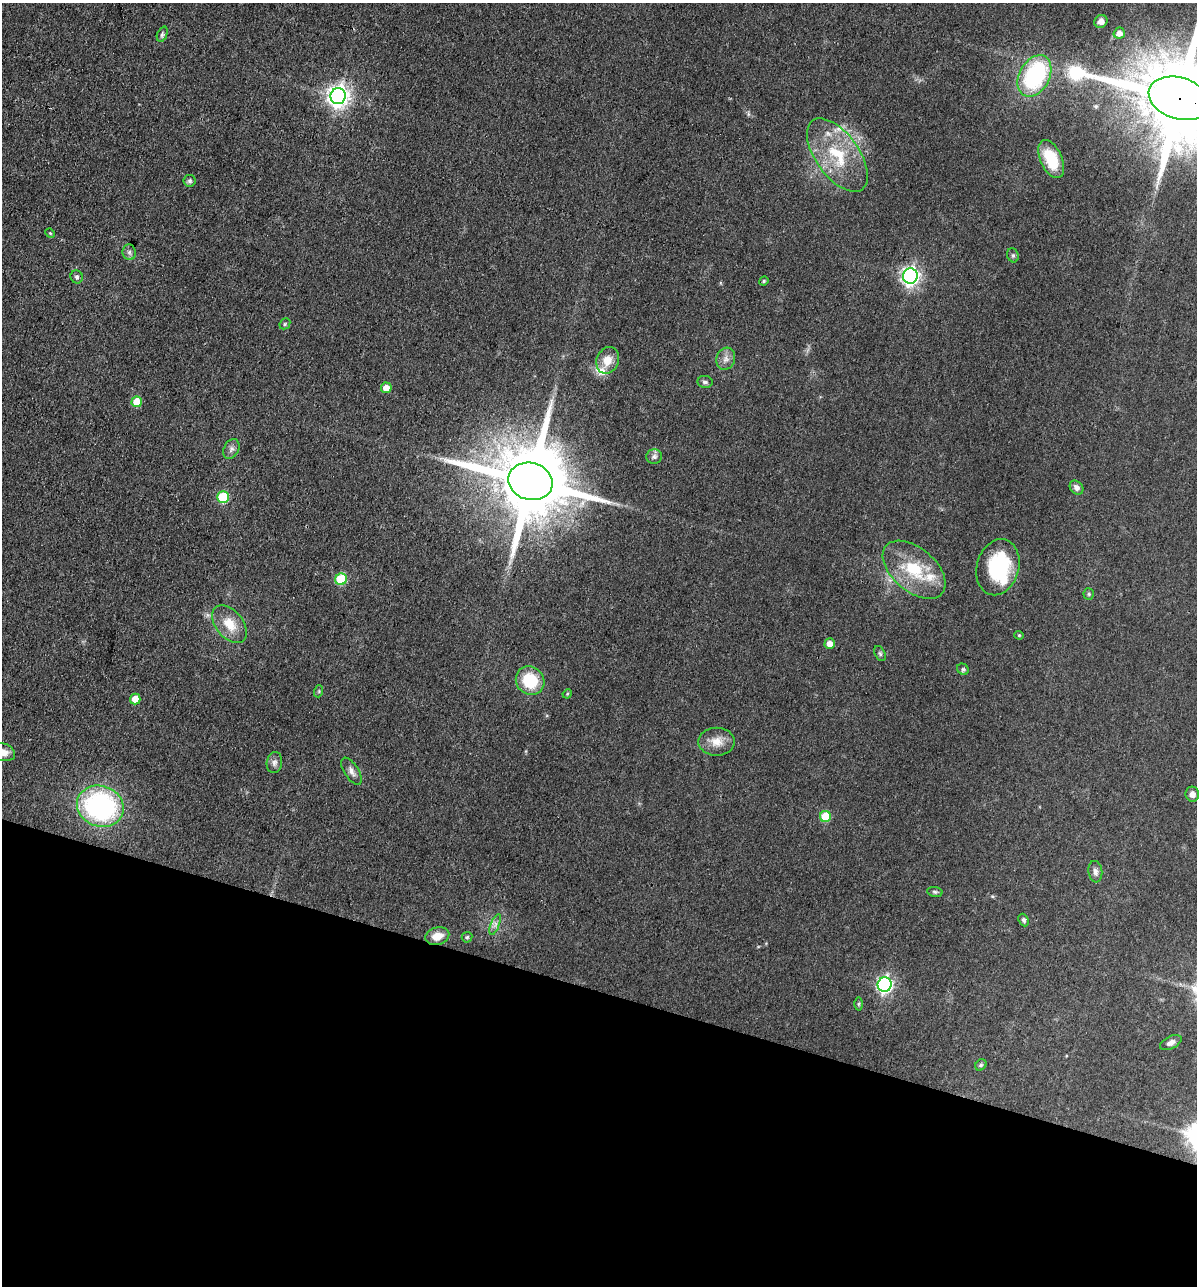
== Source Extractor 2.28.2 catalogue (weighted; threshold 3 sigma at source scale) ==
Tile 15 of 4 x 4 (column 3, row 4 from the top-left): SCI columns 2519-3713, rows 1-1284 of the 5159 x 5138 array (HDU 1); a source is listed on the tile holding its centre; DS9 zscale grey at full resolution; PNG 1199 x 1288 px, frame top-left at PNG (2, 3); each listed source drawn as its Kron ellipse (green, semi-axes under 4 px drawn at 4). Shown black and unused: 23% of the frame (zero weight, under 3 of 4 exposures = <1% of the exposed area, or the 3 px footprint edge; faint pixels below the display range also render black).
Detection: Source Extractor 2.28.2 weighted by HDU 2 'WHT'; one run over the whole footprint, this tile lists its part. Background 0.0814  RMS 0.0065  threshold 0.0291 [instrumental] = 3 sigma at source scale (4.5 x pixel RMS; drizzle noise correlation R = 1.50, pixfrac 1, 0.05/0.05 arcsec/px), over >= 5 px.
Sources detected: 60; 4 inside a brighter listed object's ellipse — not listed separately; the other 56 listed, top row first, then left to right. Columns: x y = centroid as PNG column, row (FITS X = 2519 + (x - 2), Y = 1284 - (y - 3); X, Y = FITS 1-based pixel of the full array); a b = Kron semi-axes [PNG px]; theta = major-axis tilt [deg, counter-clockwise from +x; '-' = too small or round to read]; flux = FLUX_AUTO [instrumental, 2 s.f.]
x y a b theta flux
1101 21 7 6 - 3.9
1119 33 6 5 - 4.2
162 34 8 5 68 1.3
1034 76 22 15 61 78
338 96 8 7 - 450
1179 98 31 20 -18 12000
837 155 42 21 -54 37
1051 159 20 11 -66 26
190 181 6 6 - 1.5
50 233 5 4 - 0.7
129 252 8 6 -83 2
1013 255 7 5 -68 1.2
910 276 7 7 - 260
77 277 7 6 - 1.5
764 281 5 4 - 0.77
285 324 6 5 - 0.92
726 359 11 9 72 4.1
608 360 14 11 68 9.3
705 382 7 6 - 2
386 388 5 5 - 7.1
137 402 5 5 - 18
231 449 10 7 62 2.7
654 457 8 7 - 2.1
530 481 22 18 -17 8700
1076 487 8 6 -48 2.6
223 497 6 5 - 42
998 567 28 21 74 48
914 570 37 21 -40 33
341 579 6 5 - 40
1089 594 5 5 - 1
230 624 22 13 -51 13
1019 635 4 4 - 0.73
830 644 5 5 - 6.6
880 654 8 5 -63 1.3
963 669 6 5 - 1.1
530 681 15 13 -46 27
319 691 6 4 73 0.83
567 694 5 4 - 0.76
135 699 5 5 - 9.6
716 742 18 14 1 9
3 752 12 8 -17 6.8
274 763 11 7 79 2.7
351 771 15 7 -58 3.8
1192 794 7 7 - 3.9
100 806 24 20 -19 130
825 816 5 5 - 24
1095 872 11 7 -82 2.9
935 892 8 5 -10 1.3
1024 920 6 5 - 1.7
495 924 11 4 68 2.4
437 936 12 8 17 8
467 937 5 5 - 1
885 984 7 7 - 190
859 1004 6 4 89 1
1171 1043 11 6 25 3.2
981 1065 6 5 - 1.1
Overlapping masked pixels (flux is a lower limit): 1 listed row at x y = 1179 98
Isophote crosses this tile's border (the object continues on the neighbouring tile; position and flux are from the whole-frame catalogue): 2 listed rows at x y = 1179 98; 3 752